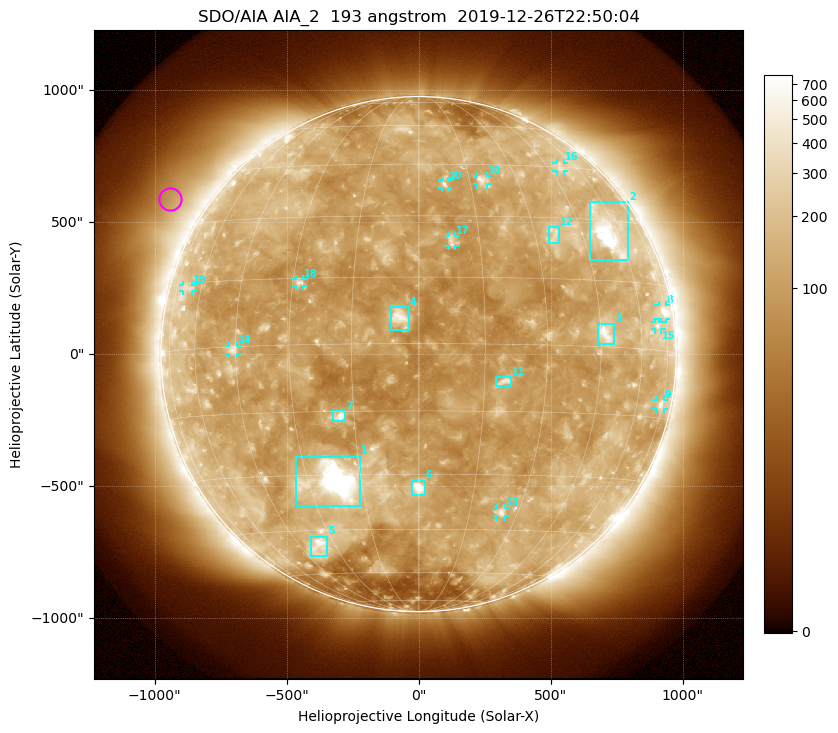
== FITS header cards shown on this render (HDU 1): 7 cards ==
TELESCOP= 'SDO/AIA'
INSTRUME= 'AIA_2'
WAVELNTH=                  193
WAVEUNIT= 'angstrom'
DATE-OBS= '2019-12-26T22:50:04.84'
CTYPE1  = 'HPLN-TAN'
CTYPE2  = 'HPLT-TAN'

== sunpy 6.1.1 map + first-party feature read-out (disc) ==
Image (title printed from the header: SDO/AIA AIA_2  193 angstrom  2019-12-26T22:50:04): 1024 x 1024 px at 2.4 arcsec/px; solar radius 976 arcsec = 407 px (full disc in frame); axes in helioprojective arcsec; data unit not stated in the header (colour bar unlabelled)
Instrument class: DISC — disc imager (sunpy class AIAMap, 193 A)
Bright regions (active regions / flare kernels): reference = the median radial profile (limb darkening/brightening removed); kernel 9 px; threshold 5 sigma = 169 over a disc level ~113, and >= 1.15x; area >= 12 px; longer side >= 10 px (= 24 arcsec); searched inside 0.97 R_sun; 27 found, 20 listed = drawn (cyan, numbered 1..; 11 of them under ~33 arcsec drawn as corner ticks so the feature stays visible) (cap 20 boxes per figure: the strongest are kept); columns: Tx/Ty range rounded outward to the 5 arcsec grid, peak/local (2 s.f.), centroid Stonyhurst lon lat
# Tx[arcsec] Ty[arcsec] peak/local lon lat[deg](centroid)
1 -465..-220 -575..-385 23 -22 -32
2 645..795 355..575 9.1 +55 +26
3 680..745 35..115 6.5 +47 +3
4 -105..-35 90..180 7.3 -4 +6
5 -410..-345 -765..-690 5 -36 -50
6 -25..25 -535..-480 8.5 +0 -33
7 -325..-275 -255..-215 8.2 -18 -16
8 910..935 135..185 5.2 +73 +9
9 900..930 -210..-175 4.1 +73 -12
10 220..260 640..675 4.3 +19 +40
11 295..350 -125..-85 4.9 +20 -8
12 495..530 420..480 3 +36 +26
13 295..330 -615..-580 4.3 +25 -40
14 -720..-685 0..30 3.9 -46 -1
15 895..920 90..120 2.9 +69 +5
16 520..550 690..725 2.6 +51 +45
17 115..140 410..450 3.7 +8 +24
18 -465..-435 260..285 4.4 -28 +14
19 -895..-855 240..265 2.4 -67 +14
20 85..110 630..655 4 +8 +39
Off-limb structures (1.02-1.3 R_sun): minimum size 162 px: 3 found; the strongest spans PA ~35..80 deg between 1.05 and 1.3 R_sun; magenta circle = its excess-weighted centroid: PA ~60 deg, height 1.14 R_sun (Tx ~-940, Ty ~590 arcsec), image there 1.9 x the reference